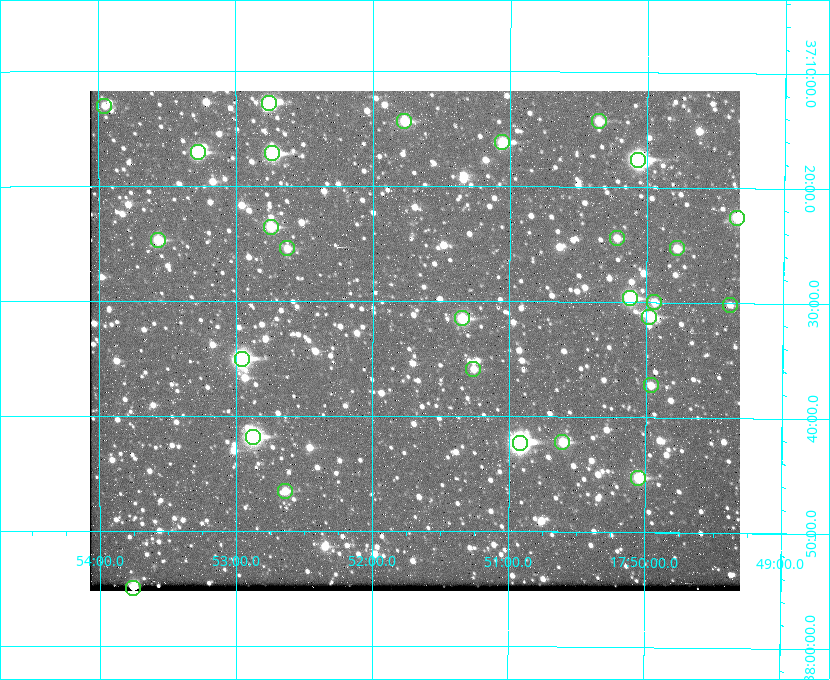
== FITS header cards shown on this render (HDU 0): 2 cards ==
NAXIS1  =                  650 / Width of table row in bytes
NAXIS2  =                  500 / Number of rows in table

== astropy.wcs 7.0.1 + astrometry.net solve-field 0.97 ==
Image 650 x 500 px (HDU 0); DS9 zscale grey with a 90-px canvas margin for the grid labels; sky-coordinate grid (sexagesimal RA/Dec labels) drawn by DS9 from the SOLVED WCS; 28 Tycho-2 reference stars matched to detected sources circled (green)
Header WCS: none
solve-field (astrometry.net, Tycho-2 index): SOLVED blind (the file carries no WCS)
Solved WCS: RA---TAN-SIP/DEC--TAN-SIP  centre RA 17:51:42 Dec +37:33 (267.92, +37.56 deg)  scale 5.22 arcsec/px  FOV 56.5' x 43.5'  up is +180 deg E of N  parity flipped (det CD > 0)
(file carries no celestial WCS; the grid is the blind solution)
Tycho-2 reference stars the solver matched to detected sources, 28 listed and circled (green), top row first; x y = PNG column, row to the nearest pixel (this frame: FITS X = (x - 90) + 1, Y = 500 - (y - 91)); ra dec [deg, ICRS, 3 dp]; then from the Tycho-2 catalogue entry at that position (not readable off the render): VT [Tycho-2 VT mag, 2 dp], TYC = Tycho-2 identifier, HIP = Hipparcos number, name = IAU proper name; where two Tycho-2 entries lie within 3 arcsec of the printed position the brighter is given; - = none
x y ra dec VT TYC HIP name
269 103 268.189 +37.213 9.71 2620-542-1 - -
104 106 268.489 +37.217 11.29 2620-732-1 - -
404 121 267.943 +37.240 10.39 2620-505-1 - -
599 121 267.589 +37.238 11.09 2619-212-1 - -
502 142 267.764 +37.270 10.17 2620-784-1 - -
198 152 268.319 +37.285 9.88 2620-536-1 - -
272 153 268.183 +37.286 8.98 2620-786-1 87506 -
638 160 267.517 +37.293 8.96 2619-379-1 - -
737 218 267.335 +37.377 10.60 2619-634-1 - -
271 227 268.186 +37.393 10.44 2620-175-1 - -
617 238 267.555 +37.408 11.50 2619-358-1 - -
158 240 268.392 +37.412 10.60 2620-800-1 - -
287 248 268.156 +37.424 11.25 2620-712-1 - -
677 248 267.445 +37.422 11.17 2619-451-1 - -
630 298 267.531 +37.495 10.07 2619-274-1 - -
654 302 267.485 +37.500 11.33 2619-40-1 - -
730 305 267.347 +37.503 12.15 3088-638-1 - -
649 317 267.494 +37.522 10.35 3088-270-1 - -
462 318 267.836 +37.525 9.96 3089-889-1 - -
242 359 268.239 +37.584 8.64 3089-755-1 - -
473 369 267.815 +37.598 11.54 3089-1081-1 - -
651 385 267.491 +37.621 11.40 3088-1284-1 - -
253 437 268.219 +37.697 8.93 3089-671-1 - -
562 442 267.652 +37.703 11.04 3089-693-1 - -
520 443 267.730 +37.705 8.13 3089-1203-1 87349 -
638 478 267.512 +37.755 10.10 3089-2332-1 - -
285 491 268.159 +37.775 11.22 3089-2245-1 - -
133 588 268.439 +37.916 9.61 3089-2268-1 - -